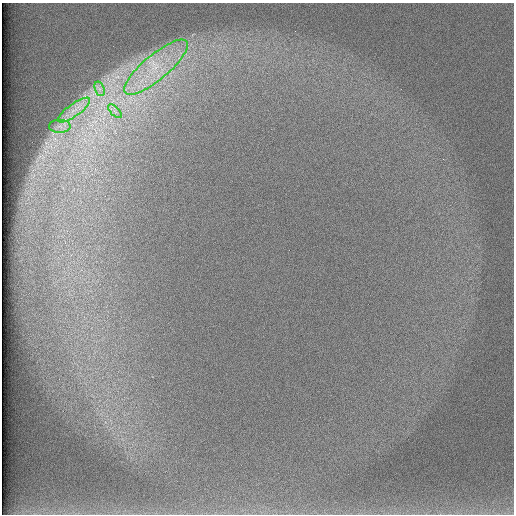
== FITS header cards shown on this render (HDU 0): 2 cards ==
NAXIS1  =                  512 /
NAXIS2  =                  512 /

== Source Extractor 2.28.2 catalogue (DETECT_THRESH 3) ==
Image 512 x 512 px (HDU 0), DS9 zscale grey, 1 PNG px = 1 image px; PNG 516 x 516 px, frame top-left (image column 1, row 512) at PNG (2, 3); each listed source drawn as its Kron ellipse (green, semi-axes under 4 px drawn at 4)
Background 97.3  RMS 2.8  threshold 8.46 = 3 sigma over >= 5 px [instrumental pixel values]
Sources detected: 5; all 5 listed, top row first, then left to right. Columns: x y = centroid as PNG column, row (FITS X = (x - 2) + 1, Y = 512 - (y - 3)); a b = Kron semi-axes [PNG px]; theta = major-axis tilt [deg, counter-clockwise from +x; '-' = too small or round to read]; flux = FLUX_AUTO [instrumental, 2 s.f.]
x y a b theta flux
156 67 40 12 40 9200
100 89 7 4 -71 660
74 110 19 6 36 2000
115 111 9 3 -45 480
60 126 11 6 1 950